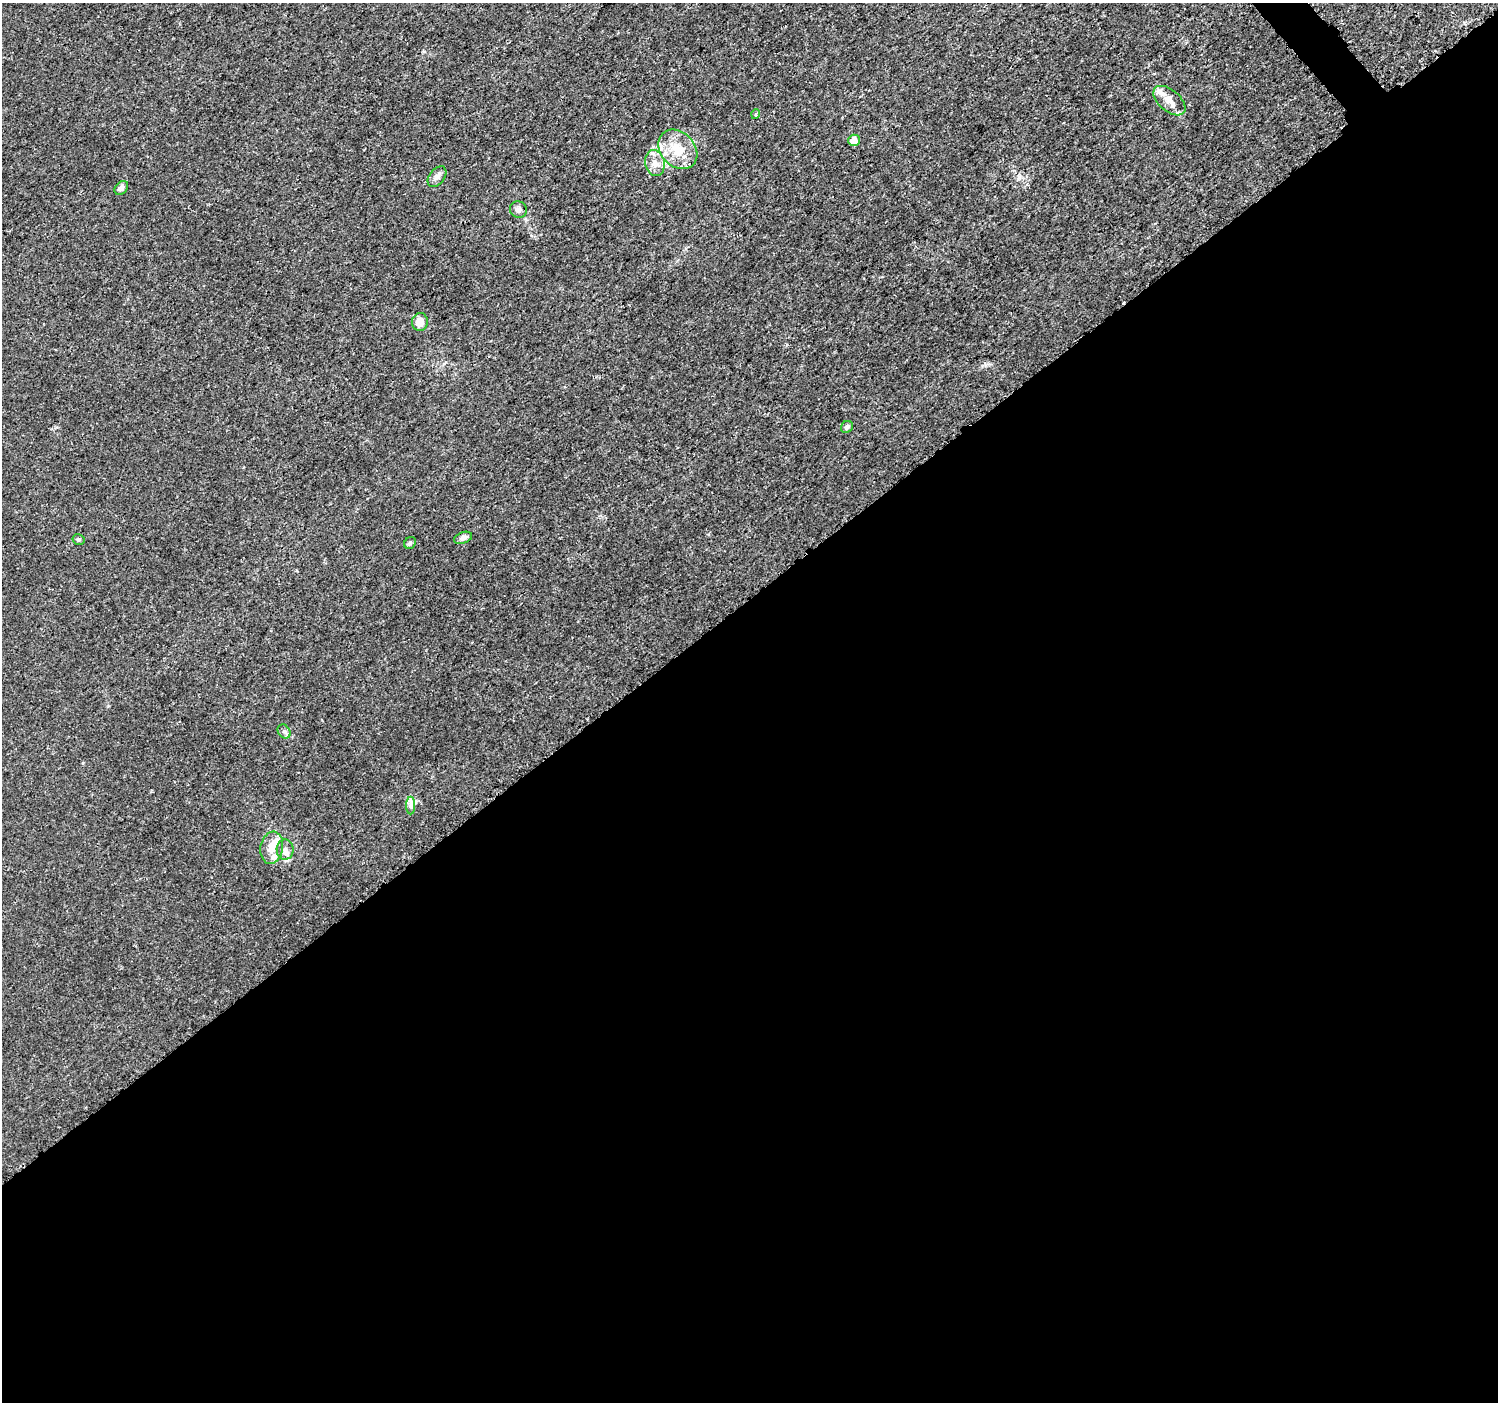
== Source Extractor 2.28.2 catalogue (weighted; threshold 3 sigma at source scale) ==
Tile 15 of 4 x 4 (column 3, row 4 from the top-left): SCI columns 3016-4511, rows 164-1563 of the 6038 x 5992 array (HDU 1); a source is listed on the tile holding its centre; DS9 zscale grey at full resolution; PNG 1500 x 1404 px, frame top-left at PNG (2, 3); each listed source drawn as its Kron ellipse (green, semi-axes under 4 px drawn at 4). Shown black and unused: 58% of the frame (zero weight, under 3 of 5 exposures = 2% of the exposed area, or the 3 px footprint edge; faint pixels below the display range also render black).
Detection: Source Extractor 2.28.2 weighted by HDU 2 'WHT'; one run over the whole footprint, this tile lists its part. Background 0.00153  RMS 7.0e-04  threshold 0.00316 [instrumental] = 3 sigma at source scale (4.5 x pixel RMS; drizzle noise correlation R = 1.50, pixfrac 1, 0.0396/0.0396 arcsec/px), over >= 5 px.
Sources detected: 21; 1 inside a brighter object's white glare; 1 cosmic-ray / hot-pixel residue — neither listed nor drawn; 2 inside a brighter listed object's ellipse — not listed separately; the other 17 listed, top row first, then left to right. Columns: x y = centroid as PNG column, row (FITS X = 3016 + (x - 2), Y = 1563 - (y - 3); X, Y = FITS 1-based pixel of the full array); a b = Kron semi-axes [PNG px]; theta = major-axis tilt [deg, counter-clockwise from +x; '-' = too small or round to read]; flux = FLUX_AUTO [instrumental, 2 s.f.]
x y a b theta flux
1169 101 19 10 -40 0.8
756 114 5 3 - 0.067
854 140 6 5 - 0.67
678 149 22 17 -46 1.8
655 163 13 9 -77 0.59
437 177 11 7 51 0.34
121 188 8 6 48 0.27
518 209 8 8 - 0.27
420 322 9 8 - 0.71
847 427 6 5 - 0.18
463 538 9 5 21 0.27
78 540 6 5 - 0.13
410 543 6 5 - 0.11
284 731 7 6 - 0.19
411 806 9 4 90 0.2
272 848 16 11 80 0.84
285 850 10 8 -88 0.4